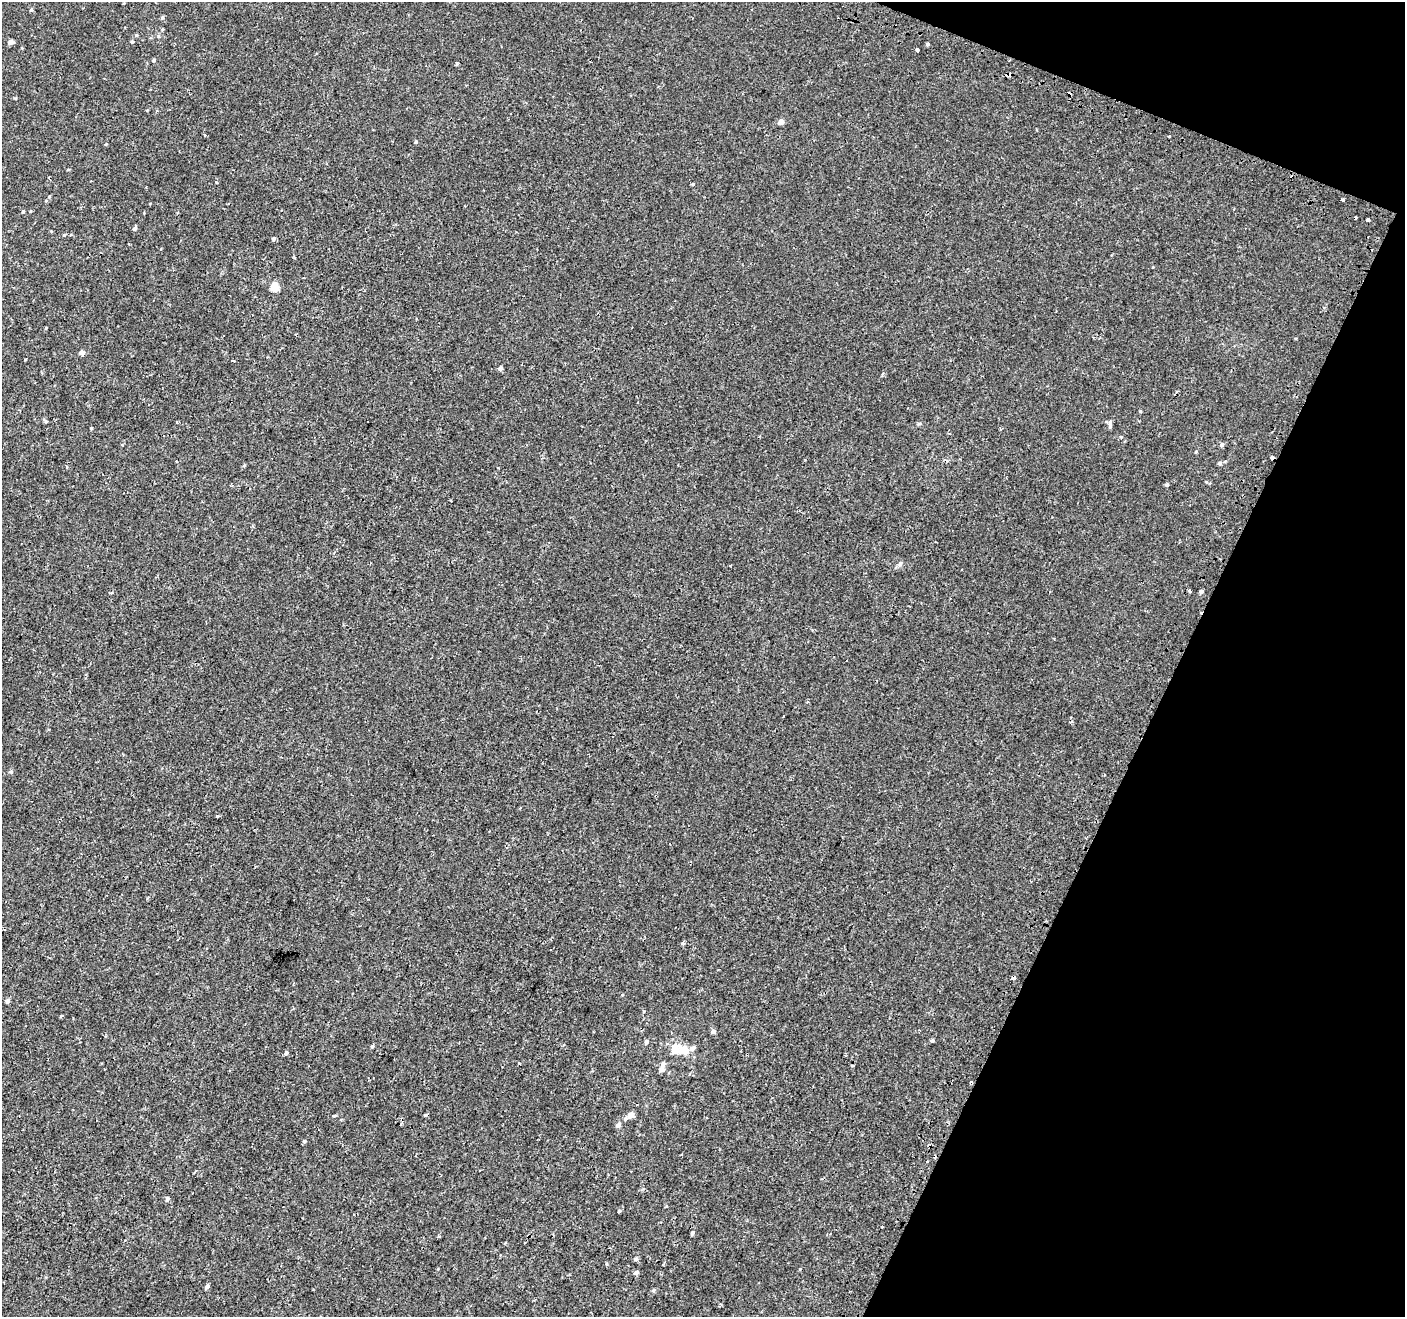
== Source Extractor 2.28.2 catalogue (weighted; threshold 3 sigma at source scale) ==
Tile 8 of 4 x 4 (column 4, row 2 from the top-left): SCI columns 4265-5667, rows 2887-4201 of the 5713 x 5842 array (HDU 1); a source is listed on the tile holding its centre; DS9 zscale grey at full resolution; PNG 1407 x 1319 px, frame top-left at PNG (2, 2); no overlay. Shown black and unused: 20% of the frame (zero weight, under 2 of 3 exposures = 3% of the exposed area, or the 3 px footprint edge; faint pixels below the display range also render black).
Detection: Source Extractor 2.28.2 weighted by HDU 2 'WHT'; one run over the whole footprint, this tile lists its part. Background -4.00e-04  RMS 0.0031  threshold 0.0139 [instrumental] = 3 sigma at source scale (4.5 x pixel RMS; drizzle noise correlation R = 1.50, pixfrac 1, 0.0396/0.0396 arcsec/px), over >= 5 px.
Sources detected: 83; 5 cosmic-ray / hot-pixel residue — not listed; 1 inside a brighter listed object's ellipse — not listed separately; the other 77 listed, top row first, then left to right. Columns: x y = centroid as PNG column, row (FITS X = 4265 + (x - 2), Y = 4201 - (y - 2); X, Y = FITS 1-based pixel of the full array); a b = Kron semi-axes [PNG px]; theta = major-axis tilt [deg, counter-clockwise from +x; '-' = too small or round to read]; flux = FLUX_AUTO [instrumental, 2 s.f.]
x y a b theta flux
31 10 4 4 - 0.42
162 18 6 5 - 0.44
136 35 4 4 - 0.33
10 42 6 4 6 1.2
132 42 5 4 - 0.35
928 44 3 3 - 0.54
917 50 3 3 - 3
154 60 4 4 - 0.34
1009 61 3 2 - 0.46
457 64 3 3 - 0.61
1009 74 5 4 - 0.8
781 122 6 5 - 1.2
205 135 3 3 - 0.31
416 142 4 4 - 0.42
106 144 4 4 - 0.22
693 184 4 3 - 0.33
146 187 2 2 - 0.19
49 197 4 4 - 0.31
1343 199 3 3 - 0.61
23 211 5 4 - 0.35
1367 219 3 3 - 0.96
135 228 6 4 49 0.6
64 235 5 3 - 0.25
274 239 4 3 - 0.8
274 287 5 5 - 11
46 328 3 3 - 0.24
82 353 4 4 - 1.9
233 361 3 3 - 0.75
500 368 4 4 - 1
1140 411 4 3 - 0.31
46 421 6 4 -36 0.44
919 424 6 4 0 0.37
1110 425 8 5 77 0.72
91 428 3 3 - 0.3
1221 445 5 5 - 0.74
1196 452 4 3 - 0.3
1225 461 5 3 - 0.29
1220 463 5 4 - 0.64
244 465 5 3 - 0.29
1167 485 4 4 - 0.44
450 501 3 2 - 0.39
900 564 8 5 63 0.7
1190 590 3 3 - 1.1
1201 591 4 4 - 1.9
111 593 3 3 - 0.39
807 702 3 3 - 0.45
11 772 5 4 - 0.44
217 816 3 3 - 0.59
683 943 4 3 - 0.95
1013 978 3 3 - 2.6
7 1001 5 4 - 0.8
62 1016 4 3 - 0.39
713 1031 5 5 - 0.84
932 1041 4 4 - 0.52
646 1042 5 4 - 0.71
372 1046 5 4 - 0.39
693 1048 8 5 44 0.8
674 1050 12 8 79 3.2
684 1050 7 5 -25 8.8
286 1053 5 5 - 0.61
661 1069 6 6 - 1.2
971 1082 3 3 - 0.54
425 1115 3 3 - 1.2
631 1115 5 4 - 2.4
334 1116 6 3 19 0.27
625 1118 7 5 44 0.7
618 1125 5 5 - 1.1
304 1141 5 4 - 0.46
927 1162 4 2 - 0.24
167 1199 5 5 - 0.62
619 1211 4 4 - 0.35
882 1226 3 3 - 0.85
692 1233 5 4 - 0.57
636 1259 6 5 - 0.59
636 1272 6 5 - 0.68
207 1286 5 4 - 0.85
653 1290 6 4 88 0.36
Overlapping masked pixels (flux is a lower limit): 4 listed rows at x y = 1009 61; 1009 74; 1013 978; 971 1082
Unlisted compact peaks at least as high as the median listed source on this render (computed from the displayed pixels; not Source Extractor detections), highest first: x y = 800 1269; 15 98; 25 359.